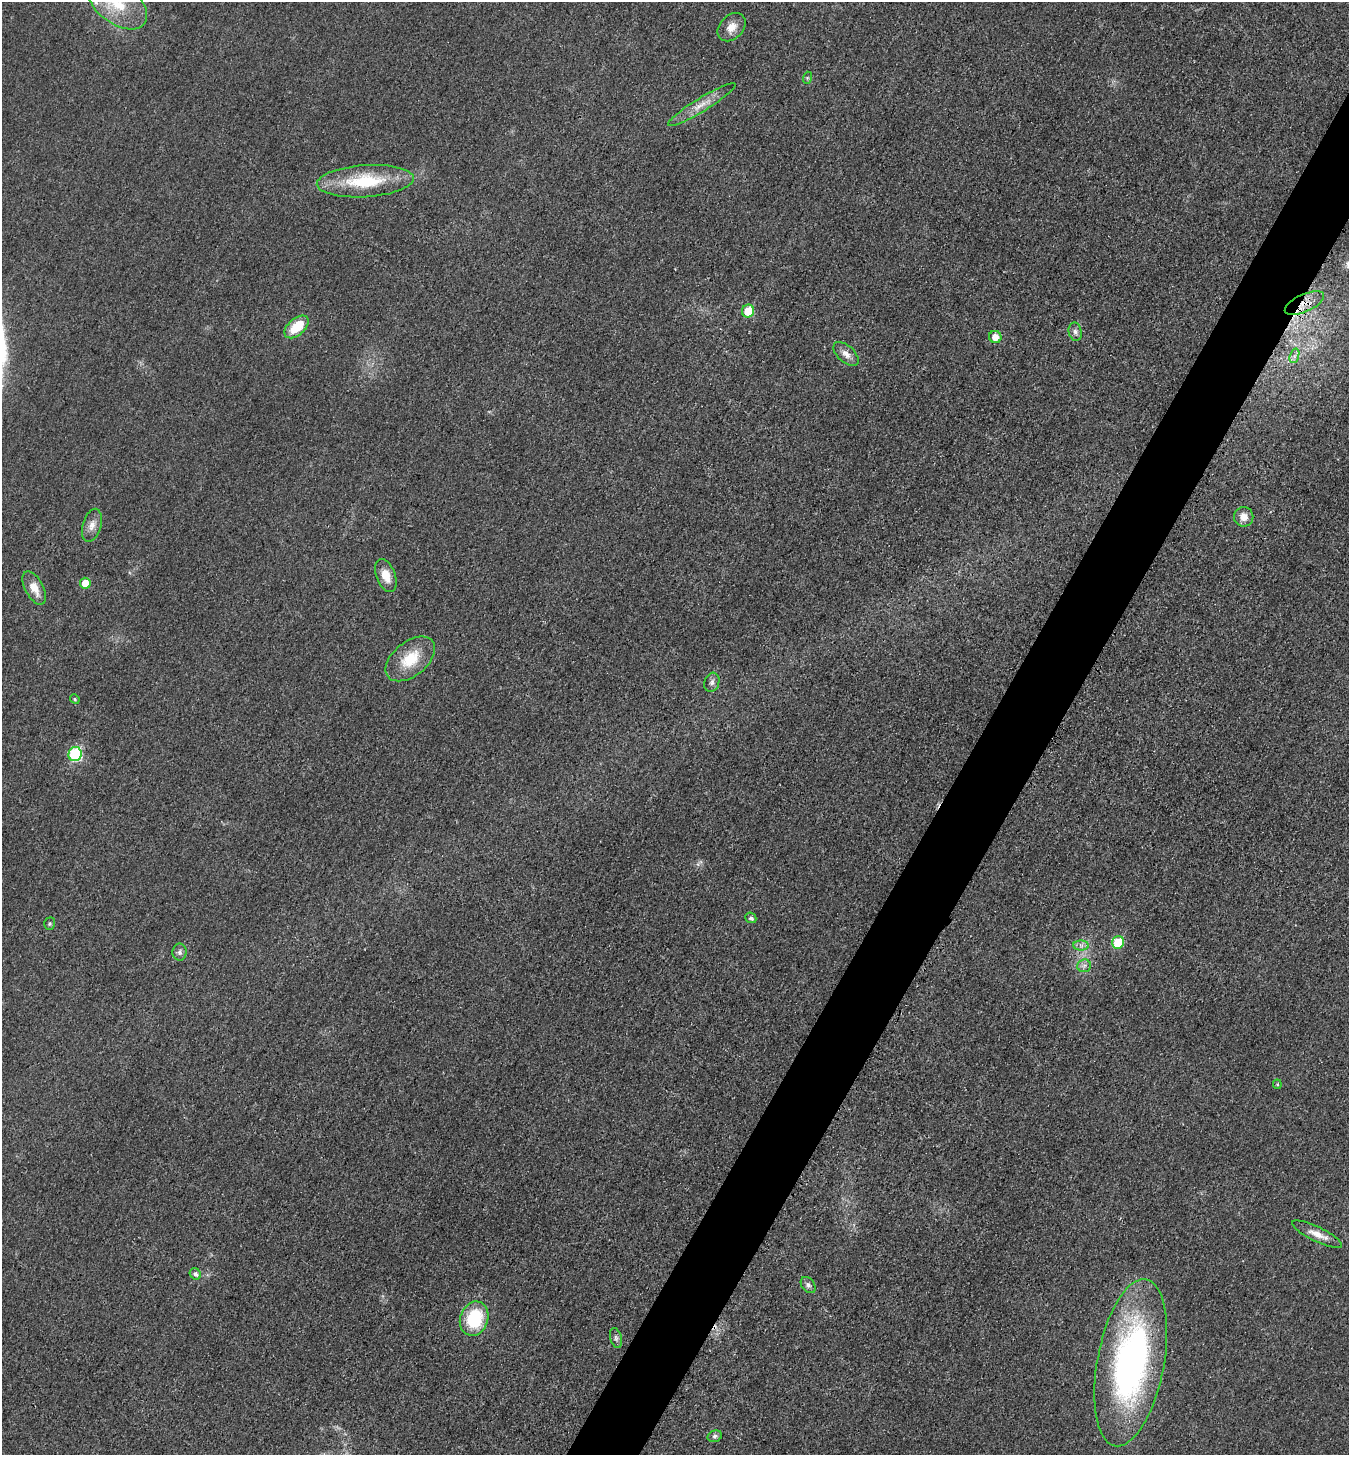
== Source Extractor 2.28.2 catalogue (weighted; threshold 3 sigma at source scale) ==
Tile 10 of 4 x 4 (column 2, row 3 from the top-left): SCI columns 1502-2848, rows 1467-2919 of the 5843 x 5836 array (HDU 1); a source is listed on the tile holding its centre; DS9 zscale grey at full resolution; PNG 1351 x 1457 px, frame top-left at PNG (2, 2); each listed source drawn as its Kron ellipse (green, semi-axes under 4 px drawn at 4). Shown black and unused: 5% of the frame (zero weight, under 3 of 4 exposures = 1% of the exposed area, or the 3 px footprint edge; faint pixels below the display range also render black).
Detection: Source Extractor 2.28.2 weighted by HDU 2 'WHT'; one run over the whole footprint, this tile lists its part. Background 0.018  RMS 0.0053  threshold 0.0239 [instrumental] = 3 sigma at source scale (4.5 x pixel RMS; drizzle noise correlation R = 1.50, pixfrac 1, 0.05/0.05 arcsec/px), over >= 5 px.
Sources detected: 36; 1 inside a brighter listed object's ellipse — not listed separately; the other 35 listed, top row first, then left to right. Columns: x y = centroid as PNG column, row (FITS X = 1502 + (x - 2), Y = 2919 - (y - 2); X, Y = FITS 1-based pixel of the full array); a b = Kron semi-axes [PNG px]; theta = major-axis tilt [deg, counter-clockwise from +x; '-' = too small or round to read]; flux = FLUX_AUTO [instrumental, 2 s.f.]
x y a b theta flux
118 4 33 20 -36 25
731 27 16 11 46 5.5
807 78 6 4 72 0.7
702 105 39 6 32 7.5
365 181 48 16 4 32
1304 303 21 9 24 8.3
748 311 6 6 - 14
296 327 14 8 41 14
1075 332 9 6 -79 2
995 337 6 6 - 5.7
846 354 15 8 -43 3.8
1294 356 7 4 71 1.8
1244 517 10 9 - 4.7
92 525 17 9 74 4.4
386 575 17 9 -68 6.9
85 583 5 5 - 8.8
34 588 18 9 -61 7.1
410 659 28 17 39 17
712 682 10 7 72 2
75 699 5 4 - 0.66
75 754 7 6 - 46
751 918 5 5 - 1.5
50 924 6 5 - 0.91
1118 942 6 6 - 19
1081 945 8 5 -1 1.9
179 952 8 7 - 1.9
1084 966 7 6 - 1.7
1277 1084 5 4 - 0.61
1317 1234 27 7 -26 5.8
195 1274 6 5 - 1.8
808 1285 9 6 -53 1.8
474 1319 17 14 71 29
616 1338 10 5 -75 1.6
1131 1363 85 33 79 180
715 1436 7 5 16 1.4
Overlapping masked pixels (flux is a lower limit): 1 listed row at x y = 1304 303
Isophote crosses this tile's border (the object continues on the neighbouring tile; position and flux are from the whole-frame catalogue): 1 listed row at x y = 118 4